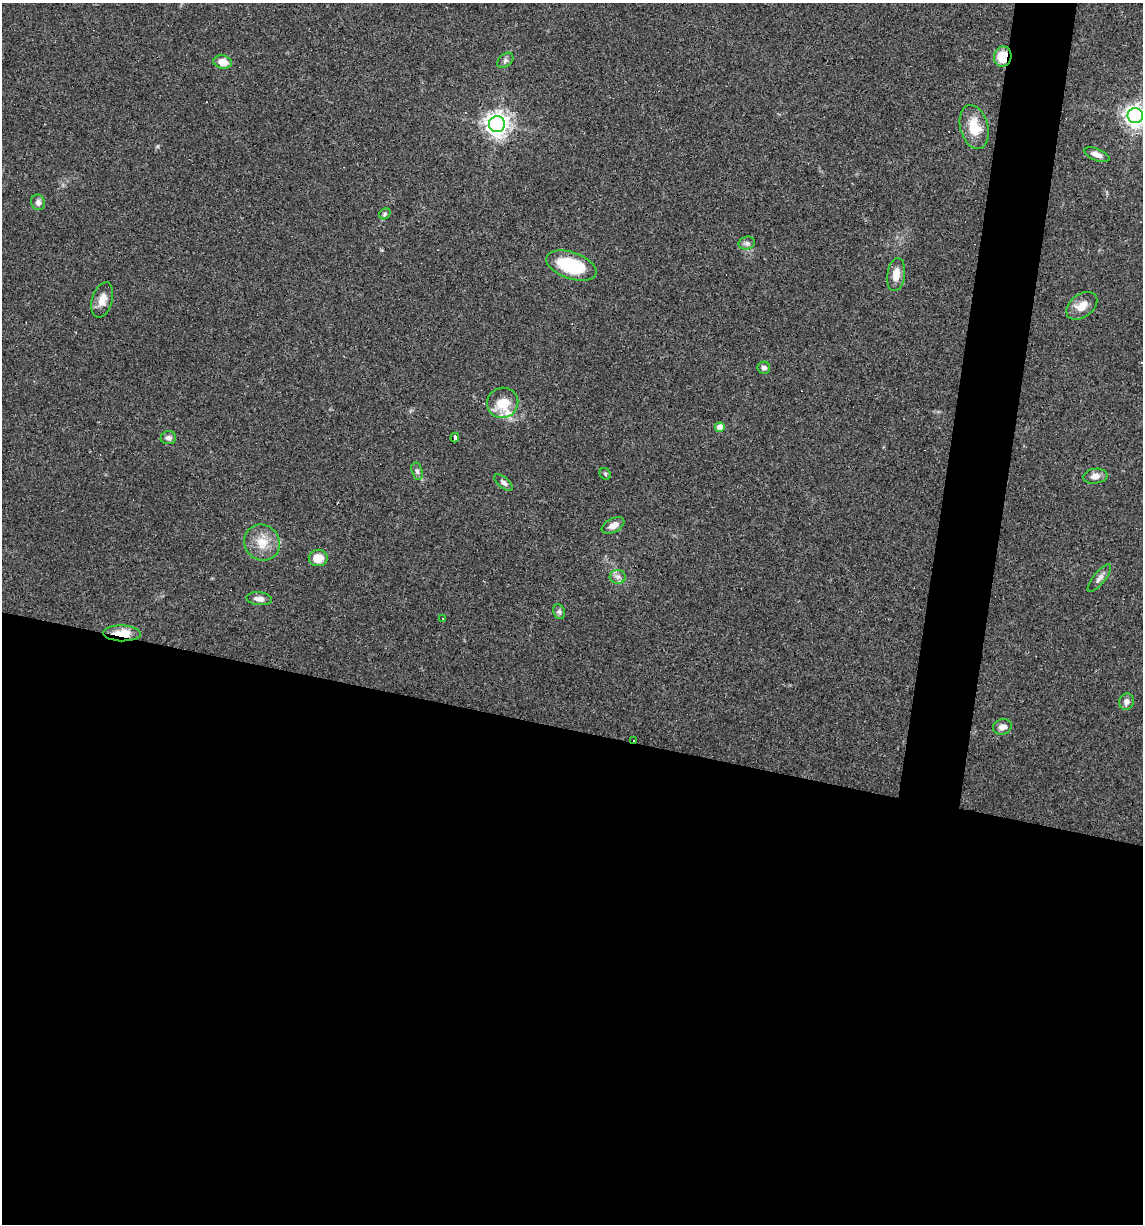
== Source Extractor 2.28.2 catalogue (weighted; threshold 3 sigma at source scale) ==
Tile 14 of 4 x 4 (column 2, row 4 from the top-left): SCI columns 1254-2394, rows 1-1222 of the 4907 x 4887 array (HDU 1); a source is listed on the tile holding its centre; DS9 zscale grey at full resolution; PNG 1145 x 1226 px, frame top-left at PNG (2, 3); each listed source drawn as its Kron ellipse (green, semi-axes under 4 px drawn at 4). Shown black and unused: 44% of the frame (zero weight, under 3 of 4 exposures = <1% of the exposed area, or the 3 px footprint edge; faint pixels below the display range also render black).
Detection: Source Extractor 2.28.2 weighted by HDU 2 'WHT'; one run over the whole footprint, this tile lists its part. Background 0.0581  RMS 0.0048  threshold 0.0217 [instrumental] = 3 sigma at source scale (4.5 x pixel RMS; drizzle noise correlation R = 1.50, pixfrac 1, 0.05/0.05 arcsec/px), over >= 5 px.
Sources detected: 41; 5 cosmic-ray / hot-pixel residue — neither listed nor drawn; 1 inside a brighter listed object's ellipse — not listed separately; the other 35 listed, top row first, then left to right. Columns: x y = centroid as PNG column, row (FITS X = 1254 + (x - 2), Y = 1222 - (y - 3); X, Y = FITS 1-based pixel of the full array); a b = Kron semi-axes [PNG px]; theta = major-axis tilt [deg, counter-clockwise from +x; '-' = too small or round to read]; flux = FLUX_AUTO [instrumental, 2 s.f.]
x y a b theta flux
1003 57 10 8 79 10
505 60 9 6 40 1.4
223 62 9 6 -13 5.8
1135 116 8 7 - 300
497 124 8 8 - 380
974 127 22 14 -75 11
1097 155 13 6 -21 3.1
38 202 8 6 -70 2
385 214 6 5 - 0.94
747 243 8 6 13 1.6
571 266 26 13 -19 28
896 274 16 9 81 4.6
102 300 18 10 74 4.7
1082 306 17 11 37 5.9
764 368 6 6 - 1.6
503 403 16 15 - 10
720 427 5 4 - 5.3
455 437 5 3 - 23
168 438 8 6 5 1.9
417 471 9 5 -75 1.3
605 474 6 5 - 0.85
1095 476 12 7 7 3.1
503 482 11 5 -40 1.5
613 525 12 6 27 3.2
262 543 18 17 - 9.1
318 558 9 8 - 7.1
618 577 8 6 -3 1.9
1099 578 17 6 51 2.3
259 599 13 6 -6 2.8
559 612 7 5 -67 1.3
442 618 3 3 - 0.86
122 633 19 8 -1 10
1126 702 8 7 - 2.1
1002 727 9 7 16 2.7
633 740 3 2 - 3.6
Overlapping masked pixels (flux is a lower limit): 3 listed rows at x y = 1003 57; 122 633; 633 740
Isophote crosses this tile's border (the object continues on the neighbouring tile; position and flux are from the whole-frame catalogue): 1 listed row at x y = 1135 116